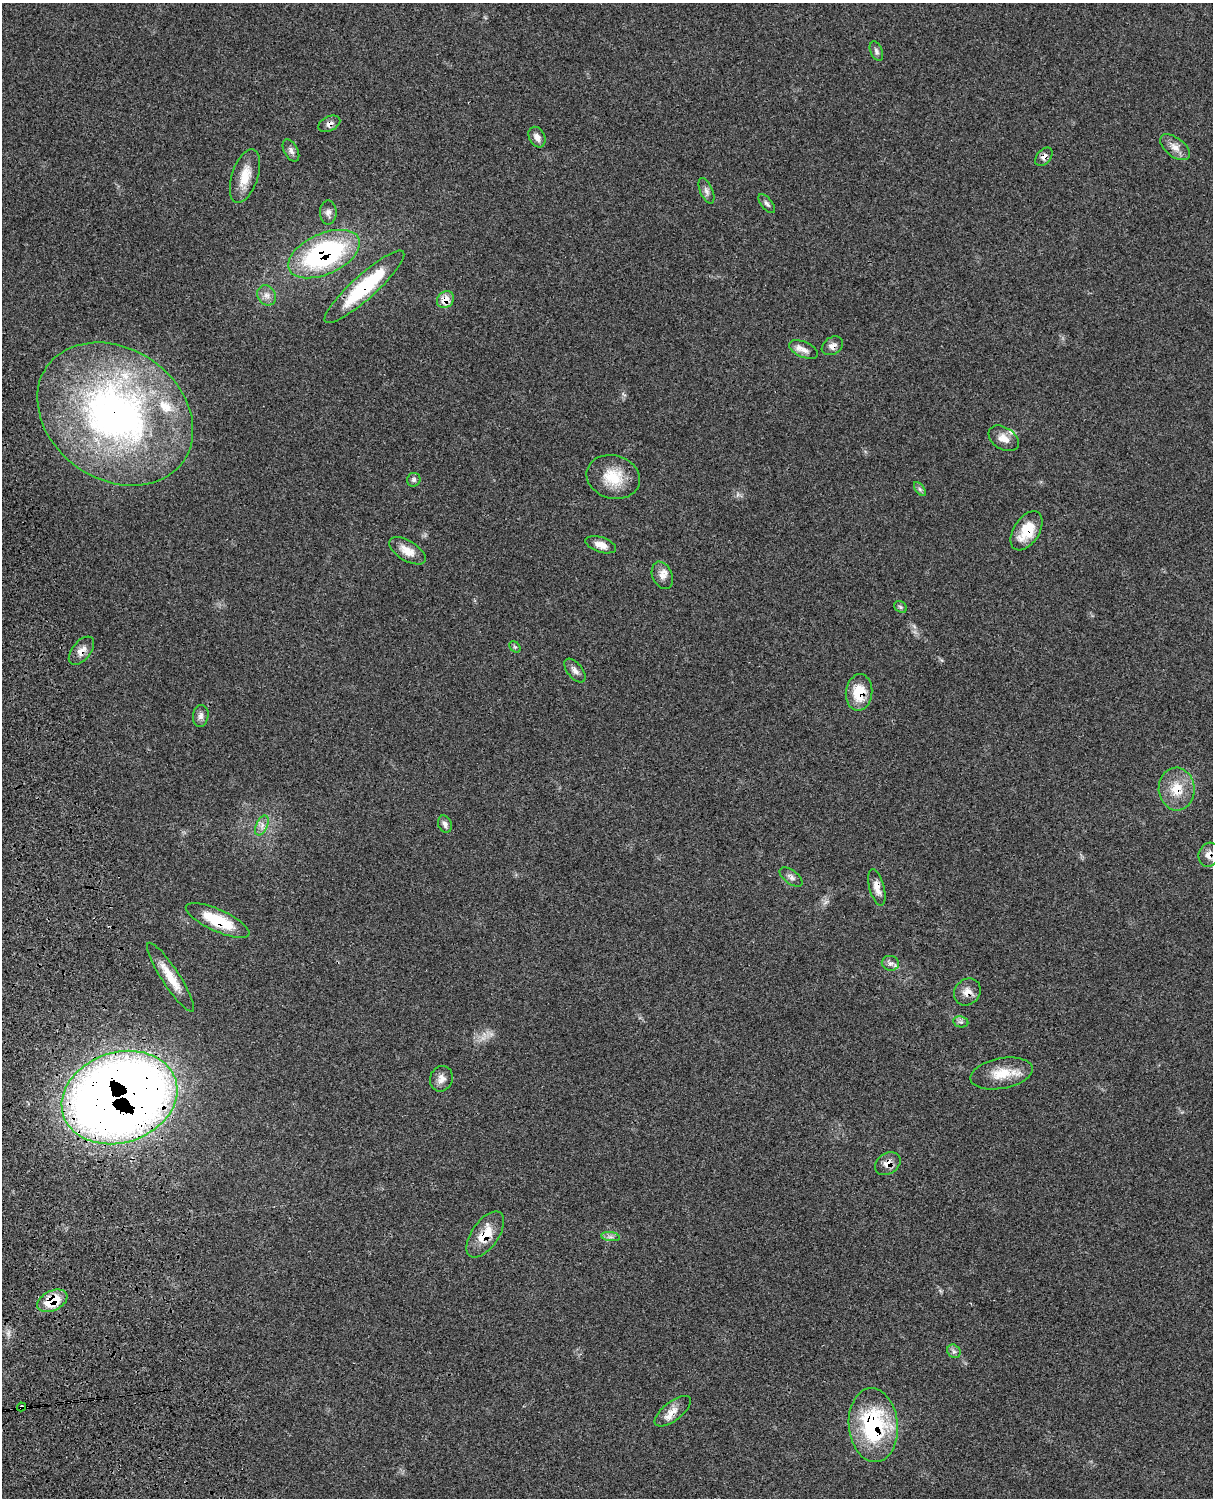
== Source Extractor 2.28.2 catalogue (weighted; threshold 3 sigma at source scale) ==
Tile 7 of 4 x 3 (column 3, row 2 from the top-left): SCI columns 2546-3756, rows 1772-3267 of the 5090 x 4928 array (HDU 1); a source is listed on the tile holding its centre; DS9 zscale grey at full resolution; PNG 1215 x 1500 px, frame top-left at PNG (2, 3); each listed source drawn as its Kron ellipse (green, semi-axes under 4 px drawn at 4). Shown black and unused: <1% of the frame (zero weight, under 3 of 4 exposures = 6% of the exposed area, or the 3 px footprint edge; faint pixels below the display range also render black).
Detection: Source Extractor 2.28.2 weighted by HDU 2 'WHT'; one run over the whole footprint, this tile lists its part. Background 0.0815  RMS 0.0058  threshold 0.0263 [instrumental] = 3 sigma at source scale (4.5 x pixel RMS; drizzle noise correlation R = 1.50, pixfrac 1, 0.05/0.05 arcsec/px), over >= 5 px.
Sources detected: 56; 3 inside a brighter listed object's ellipse — not listed separately; the other 53 listed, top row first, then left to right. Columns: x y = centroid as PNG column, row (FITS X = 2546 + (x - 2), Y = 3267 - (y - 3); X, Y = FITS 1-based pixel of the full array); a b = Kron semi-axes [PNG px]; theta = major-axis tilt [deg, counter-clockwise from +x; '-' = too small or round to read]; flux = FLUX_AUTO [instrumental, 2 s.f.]
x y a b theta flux
876 51 10 6 -68 1.7
329 124 12 7 26 2.9
537 137 11 8 -62 3.5
1175 147 17 9 -38 4.9
291 151 12 7 -60 2.4
1044 157 10 7 50 2.9
245 176 28 13 72 11
706 191 14 6 -67 2.4
767 204 11 5 -51 1.7
328 212 12 8 -89 2.6
324 254 38 20 24 98
364 287 52 12 42 44
267 295 11 9 -59 3.3
445 300 9 7 41 7.5
832 346 11 8 33 3.1
804 349 15 8 -24 4
115 414 83 65 -35 250
1004 438 16 11 -32 5.3
613 477 27 21 -16 18
414 480 7 6 - 1.4
920 489 8 4 -53 1.3
1027 531 22 13 58 16
601 545 16 7 -18 5.2
407 551 20 10 -31 7.3
662 575 14 10 -65 4.3
900 607 7 5 -37 1
515 647 6 4 -44 0.83
81 651 17 9 52 4.9
575 670 14 7 -51 3
859 692 18 13 83 15
201 716 11 7 79 2.6
1177 789 21 18 -86 13
445 824 9 6 -70 2
262 825 10 5 64 2.8
1209 855 12 10 72 4.3
791 877 13 6 -37 2.4
877 888 19 7 -74 4.6
218 920 34 11 -24 23
890 963 8 7 - 2.3
171 977 41 8 -57 12
967 992 14 12 48 5
961 1022 8 5 -10 1.4
1001 1073 32 15 11 14
441 1079 13 11 69 4.1
119 1098 59 45 19 940
888 1164 14 10 35 4.7
485 1234 26 13 55 13
610 1237 9 4 -8 1.7
52 1301 16 10 25 18
954 1351 7 6 - 1.6
21 1407 4 3 - 6
673 1411 22 9 38 5.6
873 1425 37 24 -85 64
Overlapping masked pixels (flux is a lower limit): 21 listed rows (the first 20) at x y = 329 124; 1044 157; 324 254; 364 287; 445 300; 832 346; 115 414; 1027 531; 81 651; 859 692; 1177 789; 1209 855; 877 888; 218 920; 967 992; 119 1098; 888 1164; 485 1234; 52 1301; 21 1407